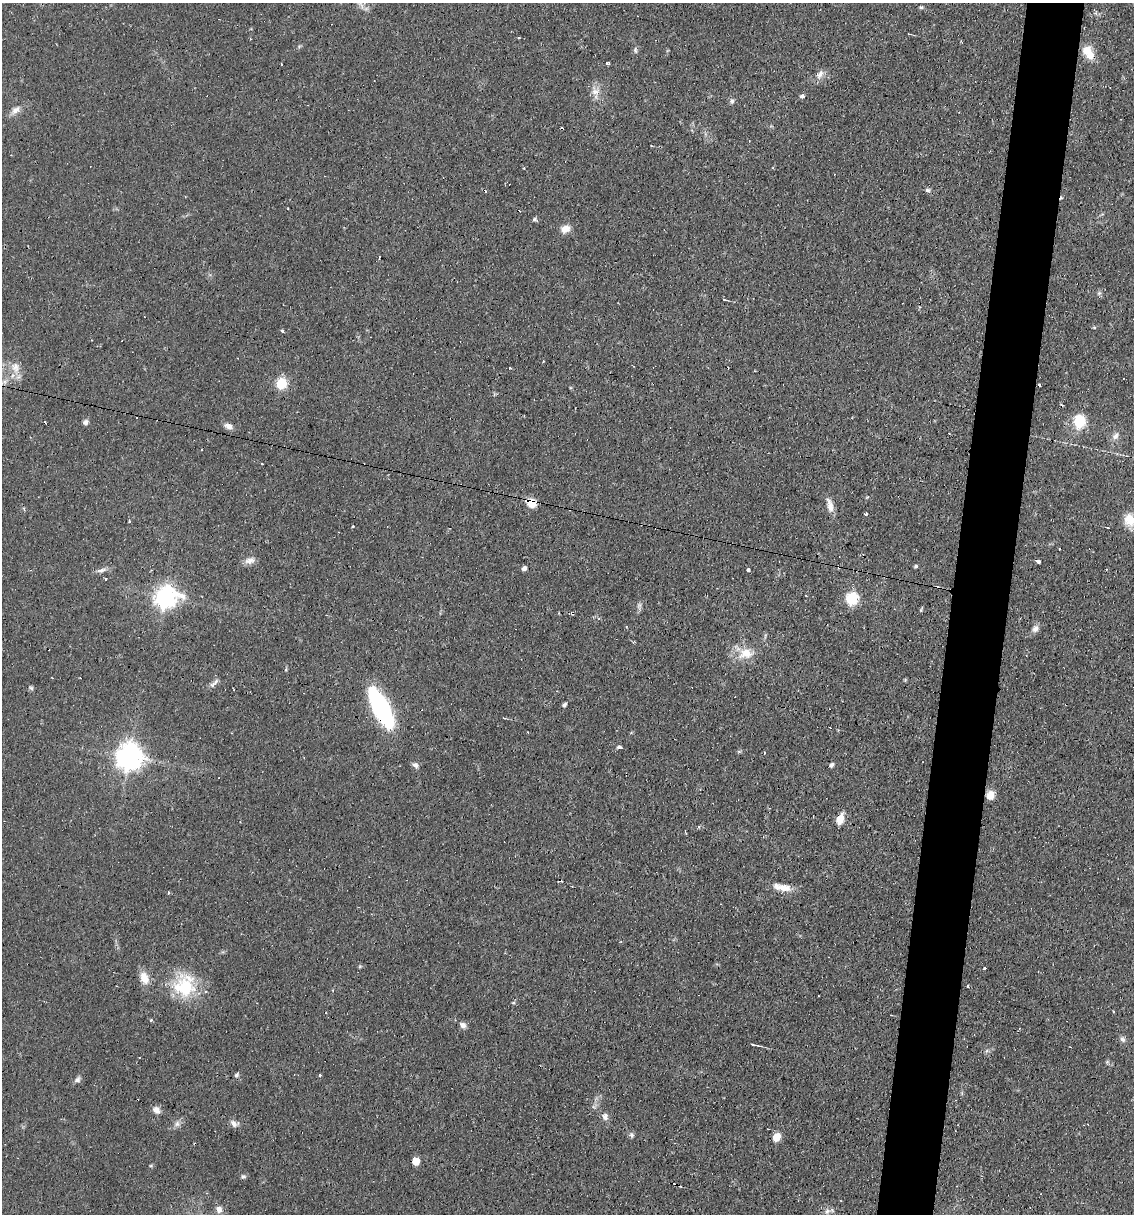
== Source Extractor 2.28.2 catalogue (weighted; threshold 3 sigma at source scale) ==
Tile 10 of 4 x 4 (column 2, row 3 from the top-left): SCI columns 1365-2496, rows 1213-2424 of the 4874 x 4848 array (HDU 1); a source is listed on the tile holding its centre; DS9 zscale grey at full resolution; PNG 1136 x 1216 px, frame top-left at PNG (2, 3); no overlay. Shown black and unused: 5% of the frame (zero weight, under 2 of 3 exposures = <1% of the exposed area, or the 3 px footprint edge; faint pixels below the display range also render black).
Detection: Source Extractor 2.28.2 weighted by HDU 2 'WHT'; one run over the whole footprint, this tile lists its part. Background 0.0644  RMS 0.0052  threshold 0.0234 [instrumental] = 3 sigma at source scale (4.5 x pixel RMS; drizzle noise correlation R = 1.50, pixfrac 1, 0.05/0.05 arcsec/px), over >= 5 px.
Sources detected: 108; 1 inside a brighter object's white glare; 18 cosmic-ray / hot-pixel residue — not listed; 1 inside a brighter listed object's ellipse — not listed separately; the other 88 listed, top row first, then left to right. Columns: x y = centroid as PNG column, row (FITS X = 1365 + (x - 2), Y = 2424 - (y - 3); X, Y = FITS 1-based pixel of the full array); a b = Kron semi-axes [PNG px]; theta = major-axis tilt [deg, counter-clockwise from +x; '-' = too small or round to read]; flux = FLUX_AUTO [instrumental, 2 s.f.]
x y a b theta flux
921 7 6 4 -20 0.77
909 34 4 3 - 0.52
519 38 3 2 - 0.49
250 39 3 2 - 0.38
635 50 7 5 80 1
1087 51 12 11 - 7.6
281 64 3 2 - 0.55
607 64 3 3 - 1.1
820 74 12 8 61 3.1
595 92 13 7 27 3.3
801 96 6 4 -26 1.1
732 101 7 6 - 1.3
15 110 13 9 39 3.4
524 168 3 3 - 0.69
927 190 6 5 - 1.1
534 220 6 5 - 1.1
565 229 11 8 28 4.6
724 300 6 2 -10 0.59
920 307 3 2 - 0.48
1094 327 5 3 - 0.55
282 331 4 4 - 0.74
15 367 16 12 -80 6
509 368 3 2 - 0.84
281 383 6 5 - 38
1039 385 3 2 - 0.82
136 418 3 3 - 1.8
1079 421 7 6 - 52
85 422 7 5 48 1.7
228 426 10 7 -26 2.8
1115 436 11 7 57 2.6
262 464 3 3 - 0.9
531 503 12 8 -55 7.5
830 507 13 8 -86 4.1
866 514 3 3 - 2.9
1129 520 15 12 -73 8.3
353 526 3 3 - 1.5
1108 528 3 2 - 0.34
249 560 14 8 16 3.3
1039 562 3 3 - 82
916 566 4 3 - 0.83
524 568 5 4 - 2.2
101 570 16 5 17 2.2
748 570 3 3 - 1.9
105 579 3 3 - 1
165 597 9 8 - 330
852 599 6 6 - 64
639 606 10 6 80 1.5
921 610 7 3 65 0.62
1035 629 10 7 54 2.6
746 654 22 13 16 9.3
216 682 10 6 46 1.9
31 688 6 5 - 0.89
564 705 4 4 - 1.5
381 708 35 13 -63 85
504 718 4 3 - 0.58
619 747 4 3 - 3.3
129 757 9 8 - 630
415 765 9 6 -41 1.8
831 765 4 3 - 1.8
990 795 8 7 - 6.1
840 819 10 6 73 7.3
698 827 4 3 - 0.79
784 888 19 9 -8 6
168 893 3 3 - 1.4
984 968 4 3 - 0.46
144 978 17 10 -75 6.2
184 985 33 27 71 27
968 986 3 3 - 1.3
513 1003 6 3 18 0.6
891 1015 2 2 - 0.3
151 1020 3 3 - 1.2
463 1025 9 7 -30 2.3
1122 1039 8 6 -55 1.7
753 1044 6 2 -11 1.2
1107 1062 6 4 46 0.74
236 1075 6 5 - 1.1
319 1075 3 3 - 1.7
77 1079 9 6 49 1.7
156 1110 10 8 -37 2.9
605 1117 8 7 - 2.4
177 1124 9 8 - 2.3
234 1124 11 7 -42 2.2
632 1135 7 6 - 1.3
776 1137 6 5 - 12
416 1161 6 5 - 8.4
243 1177 6 6 - 1
219 1209 8 7 - 2.7
827 1211 9 7 55 2
Overlapping masked pixels (flux is a lower limit): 3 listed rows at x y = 531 503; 381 708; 990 795
Isophote crosses this tile's border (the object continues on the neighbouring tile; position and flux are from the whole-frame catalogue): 1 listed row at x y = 1129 520